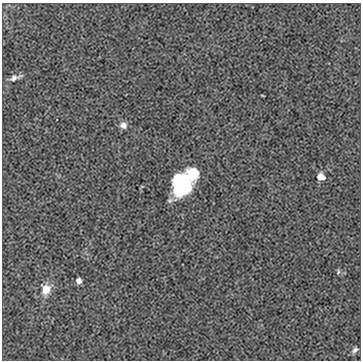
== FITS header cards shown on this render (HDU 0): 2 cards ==
NAXIS1  =                  359
NAXIS2  =                  358

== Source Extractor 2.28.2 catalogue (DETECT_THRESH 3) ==
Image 359 x 358 px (HDU 0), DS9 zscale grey, 1 PNG px = 1 image px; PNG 363 x 362 px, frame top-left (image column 1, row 358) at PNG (2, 3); no overlay
Background 0.00372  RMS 0.072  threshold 0.215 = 3 sigma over >= 5 px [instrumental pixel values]
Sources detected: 10; all 10 listed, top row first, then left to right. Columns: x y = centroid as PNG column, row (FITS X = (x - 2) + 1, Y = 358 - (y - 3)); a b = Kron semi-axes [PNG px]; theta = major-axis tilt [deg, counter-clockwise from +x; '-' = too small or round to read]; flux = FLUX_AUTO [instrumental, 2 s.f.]
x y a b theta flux
15 77 16 6 19 27
262 95 3 2 - 3.4
123 125 8 8 - 28
193 173 11 10 - 110
321 177 7 7 - 40
181 184 19 15 85 530
338 272 7 4 67 7.8
79 281 6 5 - 21
46 289 12 10 73 72
355 350 8 6 40 14